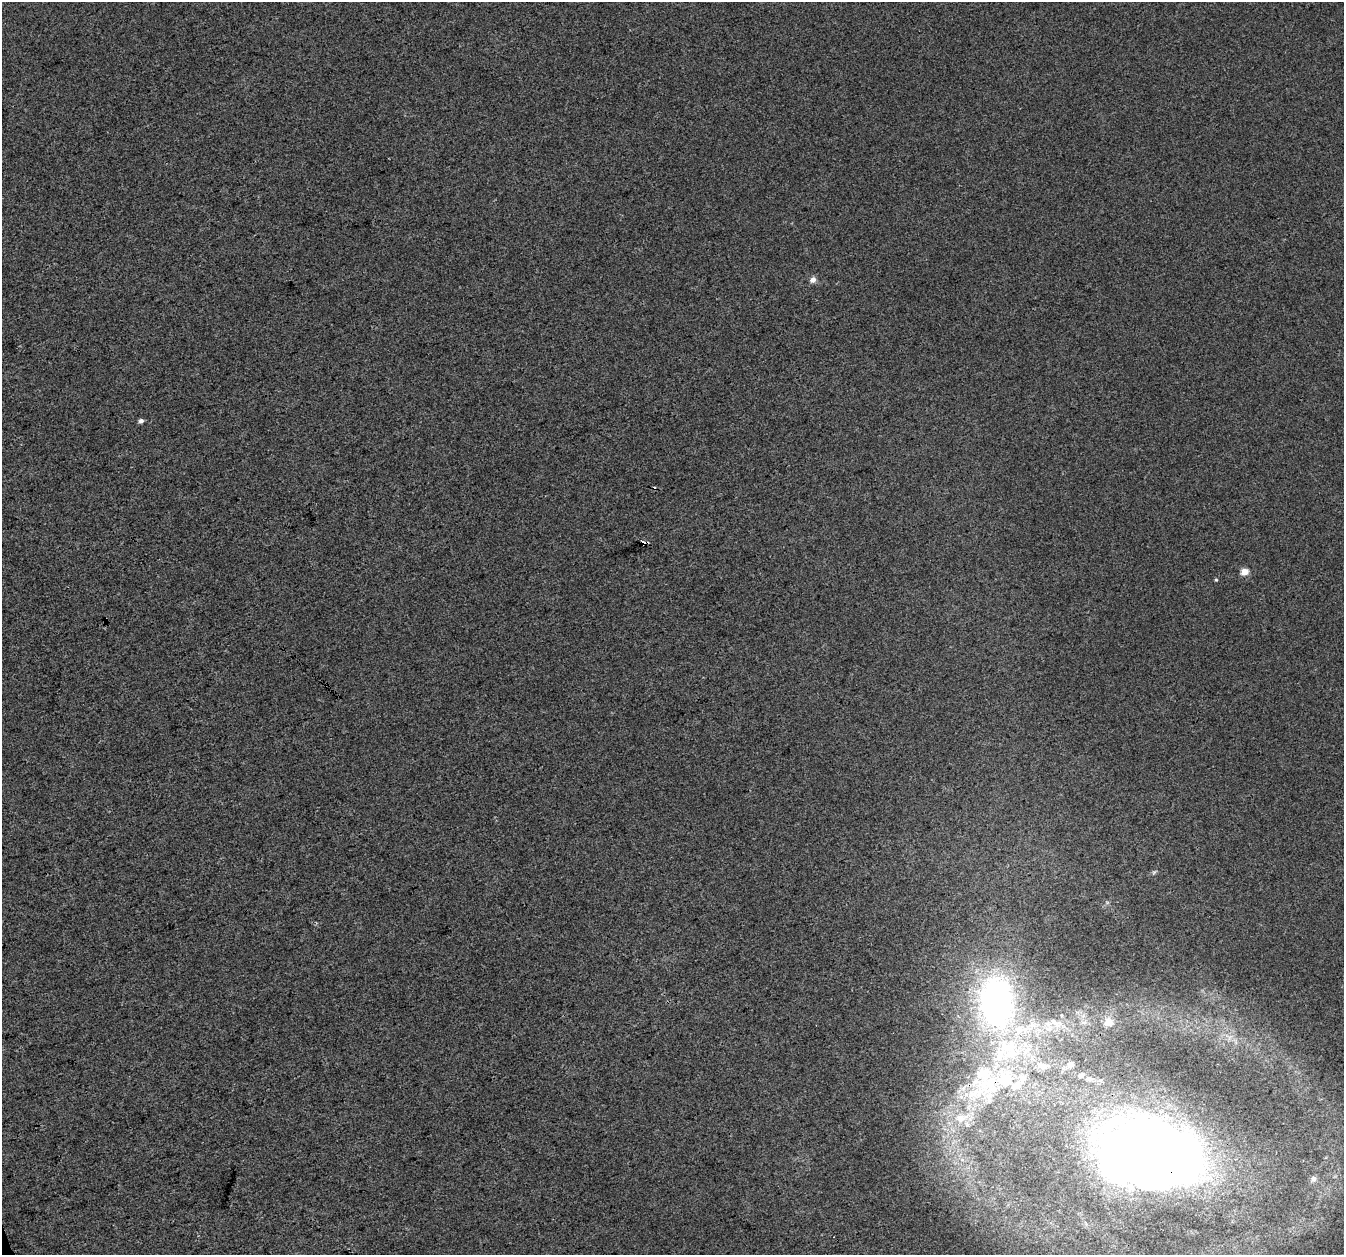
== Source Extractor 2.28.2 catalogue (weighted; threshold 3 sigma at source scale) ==
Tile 7 of 4 x 4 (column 3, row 2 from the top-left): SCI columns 2689-4030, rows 2626-3878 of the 5373 x 5196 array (HDU 1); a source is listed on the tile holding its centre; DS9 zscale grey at full resolution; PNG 1346 x 1257 px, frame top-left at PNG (2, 2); no overlay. Shown black and unused: <1% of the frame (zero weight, under 3 of 4 exposures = <1% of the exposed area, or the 3 px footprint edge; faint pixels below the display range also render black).
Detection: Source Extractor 2.28.2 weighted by HDU 2 'WHT'; one run over the whole footprint, this tile lists its part. Background 0.00625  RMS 0.0038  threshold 0.017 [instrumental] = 3 sigma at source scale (4.5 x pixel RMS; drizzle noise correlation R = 1.50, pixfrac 1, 0.0396/0.0396 arcsec/px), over >= 5 px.
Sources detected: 26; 4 inside a brighter object's white glare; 1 cosmic-ray / hot-pixel residue — not listed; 4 inside a brighter listed object's ellipse — not listed separately; the other 17 listed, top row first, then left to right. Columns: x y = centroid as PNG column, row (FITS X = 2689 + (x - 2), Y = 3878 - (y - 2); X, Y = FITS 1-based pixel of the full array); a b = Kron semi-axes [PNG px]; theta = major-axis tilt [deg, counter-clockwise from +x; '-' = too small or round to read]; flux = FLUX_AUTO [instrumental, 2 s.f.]
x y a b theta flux
813 280 7 7 - 1.9
141 421 5 5 - 1.2
644 543 5 3 - 11
1245 572 5 4 - 7.6
1216 580 4 4 - 0.45
1154 872 7 4 19 0.62
996 1000 38 25 -87 130
1054 1022 16 7 -42 2.7
1108 1022 13 13 - 3.8
1010 1054 19 12 -3 8.3
1071 1064 8 5 -13 0.9
1043 1066 12 7 -13 1.9
1081 1075 6 5 - 0.74
989 1084 40 32 16 35
961 1118 20 11 13 7.7
1152 1153 76 44 5 640
1314 1179 9 8 - 1.7
Overlapping masked pixels (flux is a lower limit): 3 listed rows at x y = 644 543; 989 1084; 1152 1153
Unlisted compact peaks at least as high as the median listed source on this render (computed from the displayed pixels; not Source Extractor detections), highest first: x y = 1107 903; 316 923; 1086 1224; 958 1016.